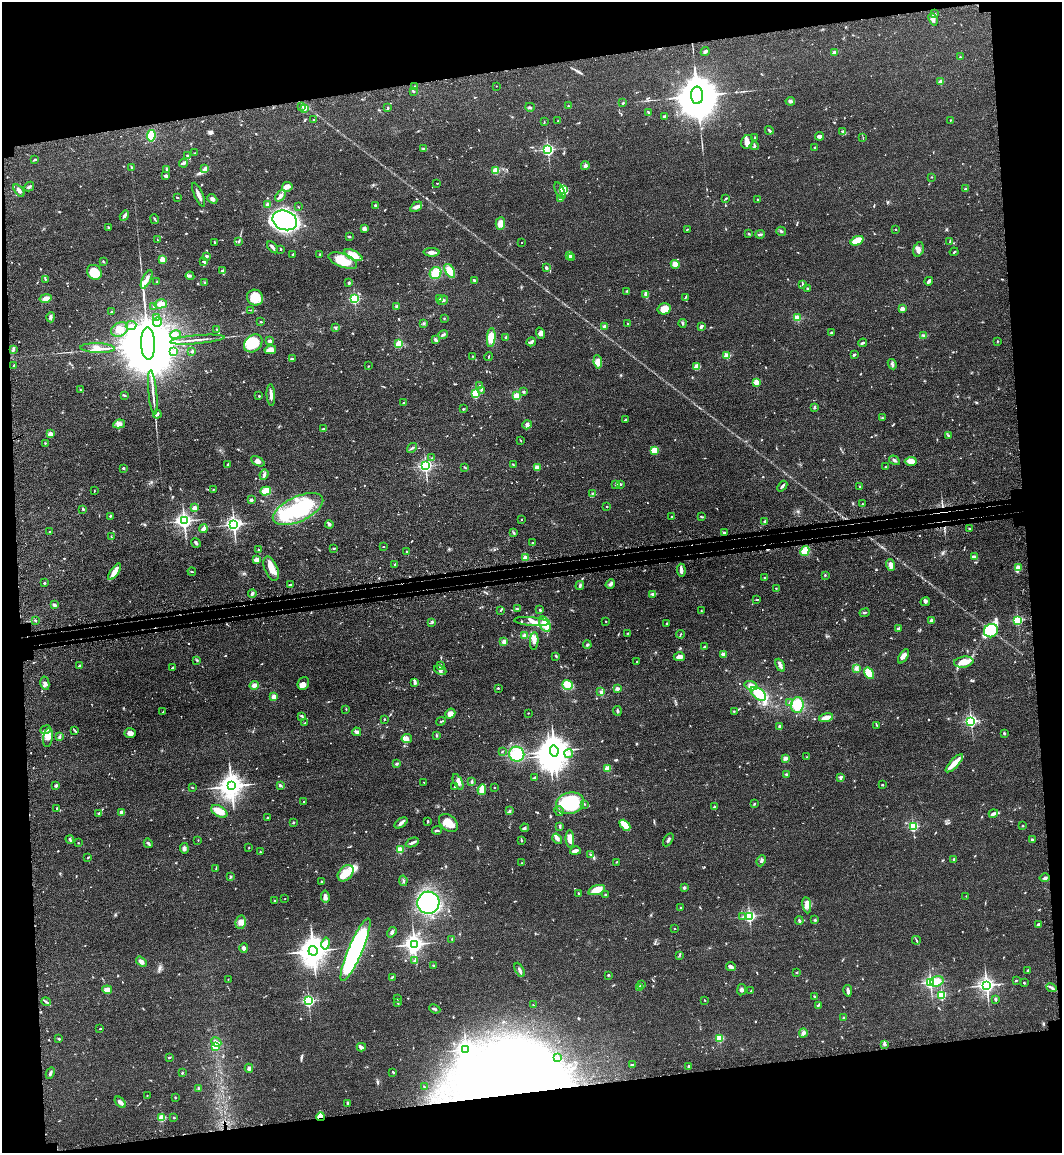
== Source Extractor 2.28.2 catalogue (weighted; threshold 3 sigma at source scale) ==
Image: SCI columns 292-4528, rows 66-4669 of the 4709 x 4733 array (HDU 1 of 3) = the unmasked area's bounding box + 8 px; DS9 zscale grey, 4 x 4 block average (1 PNG px = mean of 4 x 4 image px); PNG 1064 x 1155 px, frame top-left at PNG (2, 2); each listed source drawn as its Kron ellipse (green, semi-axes under 4 px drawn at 4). Shown black and unused: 18% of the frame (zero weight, under 3 of 4 exposures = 7% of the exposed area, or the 3 px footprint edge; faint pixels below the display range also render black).
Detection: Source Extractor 2.28.2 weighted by HDU 2 'WHT'. Background 0.0467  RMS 0.0051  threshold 0.023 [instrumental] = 3 sigma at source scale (4.5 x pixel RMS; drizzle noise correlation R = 1.50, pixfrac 1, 0.05/0.05 arcsec/px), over >= 5 px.
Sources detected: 845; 3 too faint to see at this stretch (4 x 4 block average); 13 inside a brighter object's white glare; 5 cosmic-ray / hot-pixel residue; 3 long thin detections or spike segments (spike, bleed or trail) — neither listed nor drawn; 21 coinciding with a brighter row at this scale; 46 inside a brighter listed object's ellipse — not listed separately; of the other 754, all 500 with FLUX_AUTO >= 1.64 (the completeness limit of this list) listed and drawn (254 fainter detections not listed), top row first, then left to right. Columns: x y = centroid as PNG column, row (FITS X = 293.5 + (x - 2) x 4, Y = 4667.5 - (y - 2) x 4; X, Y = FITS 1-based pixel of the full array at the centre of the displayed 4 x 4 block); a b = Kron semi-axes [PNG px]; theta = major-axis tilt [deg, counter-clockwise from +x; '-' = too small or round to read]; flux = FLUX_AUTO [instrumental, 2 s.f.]
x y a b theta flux
935 14 4 2 - 2.4
933 19 6 3 -68 10
705 51 5 3 - 5.4
834 53 2 2 - 50
960 57 2 2 - 2.9
941 82 2 2 - 75
496 86 2 2 - 2.1
414 87 4 2 - 5.5
413 91 3 2 - 3.4
697 95 9 6 -89 20000
790 101 4 3 - 8.2
623 103 3 2 - 2.8
302 106 3 2 - 3.3
568 106 2 2 - 1.9
530 107 5 2 - 3.7
305 108 4 3 - 17
388 108 3 2 - 2.7
648 112 3 2 - 2.3
665 116 3 2 - 5.9
314 119 2 2 - 4.4
950 120 2 2 - 1.9
558 121 2 2 - 1.7
544 122 3 2 - 1.7
769 130 4 2 - 5.1
843 131 3 2 - 5.4
151 136 6 3 82 100
819 136 4 3 - 12
755 138 2 2 - 3.6
863 138 3 2 - 2.2
747 142 7 5 61 15
754 146 4 2 - 4.2
815 147 2 2 - 3.5
423 148 3 2 - 2.3
548 150 2 2 - 650
195 153 3 2 - 2
187 156 3 3 - 3.4
34 160 4 2 - 3.7
183 163 4 2 - 7.4
585 166 4 3 - 5.8
132 167 4 2 - 3.3
167 169 2 2 - 2.3
205 169 4 2 - 19
496 170 3 3 - 40
166 176 4 3 - 6
932 177 2 2 - 3.2
437 183 2 2 - 4.5
29 186 5 2 - 4.1
287 187 5 5 - 13
965 189 4 2 - 2.8
19 190 7 3 -53 11
564 190 4 3 - 85
560 191 9 4 -64 13
199 195 13 2 -66 19
281 196 6 3 51 12
177 197 2 2 - 2.6
560 198 3 2 - 4.4
212 199 5 3 - 8.3
726 199 2 2 - 2.3
757 199 2 2 - 2.1
268 205 3 3 - 13
376 205 2 2 - 18
298 207 2 2 - 1.7
416 207 6 4 34 10
124 216 5 2 - 8.2
155 219 5 2 - 3.8
285 220 12 9 -21 910
500 223 6 5 - 26
108 227 3 2 - 3.2
364 229 3 3 - 8.6
687 229 3 2 - 2.3
896 229 2 2 - 5.6
781 231 5 2 - 4.8
748 234 3 2 - 2
760 234 4 2 - 7.5
349 236 2 2 - 3.5
158 240 2 2 - 2
239 241 4 2 - 3.3
857 241 7 4 22 53
214 242 3 2 - 2.5
522 242 2 2 - 1.8
950 242 3 2 - 3.1
273 247 7 2 -50 8
280 249 3 2 - 2.5
918 249 8 5 74 13
432 252 8 3 -2 18
954 252 4 2 - 3.1
293 254 2 2 - 10
320 254 3 2 - 1.7
353 255 9 4 -26 29
570 255 3 3 - 8
207 256 3 2 - 4.1
572 258 4 3 - 7.1
162 259 2 2 - 92
203 261 4 2 - 2.4
343 261 15 6 -21 76
103 262 3 2 - 2.2
675 264 4 4 - 21
546 268 3 2 - 5.4
223 270 3 2 - 2.6
450 271 7 4 -58 45
94 272 8 7 - 87
436 273 6 5 - 54
190 276 4 2 - 4.4
45 279 2 2 - 1.9
147 279 10 3 63 14
474 280 4 2 - 6.9
157 281 2 2 - 2
929 281 4 2 - 8.2
204 282 2 2 - 1.8
349 283 2 2 - 4
802 284 3 2 - 3.2
807 288 2 2 - 5.1
627 291 3 2 - 3.1
645 295 4 2 - 5.5
686 297 3 2 - 2
46 298 6 3 11 15
255 298 8 7 - 59
354 299 2 2 - 360
440 299 3 3 - 6.2
443 300 5 2 - 5.2
161 304 6 4 15 25
153 306 3 2 - 3
396 307 4 2 - 5.9
664 309 6 5 - 30
902 309 2 2 - 61
251 310 4 2 - 2.4
112 312 3 2 - 3.7
51 317 5 3 - 6.1
156 317 3 3 - 4.4
444 318 2 2 - 1.9
797 318 4 4 - 20
157 322 5 3 - 13
261 322 2 2 - 2.5
424 323 3 2 - 3.7
682 323 4 2 - 2.8
628 324 2 2 - 1.9
131 326 5 3 - 6.5
605 326 2 2 - 46
701 326 4 2 - 7.3
336 328 3 2 - 2.9
217 329 2 2 - 1.7
120 330 9 6 28 25
541 333 5 4 - 9.9
832 333 4 3 - 4.3
443 334 5 2 - 5.3
175 335 5 3 - 8.3
923 335 3 2 - 4.3
491 337 9 4 84 49
506 337 3 2 - 4.3
197 340 27 2 5 17
436 340 3 2 - 7
269 341 2 2 - 32
997 341 2 2 - 2.1
531 342 4 2 - 8.2
253 343 10 8 43 88
863 343 4 2 - 6.3
148 344 16 7 -88 62000
399 344 3 3 - 51
97 348 17 5 -2 42
13 350 4 2 - 3.7
270 350 6 4 14 22
192 351 2 2 - 15
173 352 4 3 - 4.2
854 355 4 2 - 4.6
473 356 2 2 - 3.5
727 356 2 2 - 120
489 357 4 2 - 2.6
292 359 3 2 - 2.8
598 362 7 4 -83 24
892 364 5 2 - 5.3
14 366 3 2 - 3
368 366 2 2 - 2.1
697 367 4 3 - 30
756 382 2 2 - 110
479 386 2 2 - 2
80 390 4 2 - 3.1
481 390 4 2 - 3.1
523 392 2 2 - 15
153 393 22 2 -85 23
475 393 2 2 - 170
124 395 4 2 - 3.6
271 395 11 2 -87 16
259 396 2 2 - 6.9
516 396 2 2 - 150
404 403 3 2 - 4
814 407 3 2 - 2.7
463 409 3 2 - 2.3
157 414 4 3 - 5.1
882 418 2 2 - 1.8
625 420 3 2 - 4.3
119 424 6 4 10 14
527 425 5 4 - 8.2
323 429 2 2 - 5.4
50 434 2 2 - 73
948 436 3 2 - 5
520 440 3 2 - 1.7
45 443 2 2 - 2.1
412 448 5 2 - 4.8
654 450 3 3 - 59
432 458 2 2 - 1.7
894 460 5 2 - 6.5
258 461 7 4 -28 13
911 461 6 4 3 21
228 464 3 2 - 2.7
513 464 3 2 - 2.3
425 466 2 2 - 780
465 467 2 2 - 2.3
885 467 2 2 - 2
123 468 2 2 - 14
537 468 2 2 - 80
264 474 5 3 - 8.1
616 484 2 2 - 12
620 484 2 2 - 9
782 486 6 2 49 6.3
860 486 2 2 - 6.4
213 489 2 2 - 1.8
94 491 3 2 - 2
266 491 5 4 - 42
593 493 2 2 - 1.8
251 500 2 2 - 26
862 504 2 2 - 2
607 506 2 2 - 2.1
195 508 2 2 - 53
83 509 2 2 - 3.7
298 509 27 12 25 210
110 516 3 2 - 3.3
672 517 3 2 - 1.9
702 517 2 2 - 2.1
521 519 2 2 - 2.4
184 521 3 2 - 1300
764 521 3 2 - 2.9
234 524 3 2 - 1200
329 524 4 3 - 5.3
203 529 4 3 - 10
969 529 2 2 - 1.8
49 532 2 2 - 4.5
514 532 3 2 - 3.3
724 532 3 3 - 4.9
111 537 3 2 - 1.9
532 542 2 2 - 2
196 543 5 2 - 5.9
383 547 2 2 - 1.8
334 548 4 2 - 2
258 550 2 2 - 2.8
805 551 5 4 - 42
406 552 2 2 - 2.7
974 557 4 2 - 12
525 558 2 2 - 78
257 560 3 3 - 31
395 565 2 2 - 1.7
890 565 6 3 -71 14
1018 567 3 3 - 12
271 569 13 6 -67 33
681 570 7 2 -85 14
115 572 10 4 55 26
192 572 4 2 - 2.5
825 575 2 2 - 2
764 577 2 2 - 5.2
44 583 2 2 - 8.5
610 584 5 4 - 7.3
290 585 4 2 - 4.6
580 585 4 2 - 6.5
776 588 2 2 - 1.9
252 594 4 2 - 9.7
653 594 4 3 - 5.2
757 600 4 2 - 2.5
925 602 4 3 - 5
54 605 3 2 - 7.8
517 609 3 2 - 2.4
501 610 3 2 - 2.1
540 610 2 2 - 4.1
701 611 2 2 - 1.9
865 613 5 2 - 3.3
35 620 3 2 - 2.1
932 620 4 3 - 9.1
1018 620 2 2 - 350
531 621 17 3 -5 17
606 621 2 2 - 1.7
432 623 4 2 - 3.5
667 623 2 2 - 2.5
545 624 8 5 -63 58
898 628 4 2 - 4.3
991 631 7 6 - 36
628 633 2 2 - 2.9
680 634 4 2 - 2.7
524 636 3 3 - 12
534 641 9 3 85 13
504 642 3 3 - 13
587 644 4 2 - 4
705 647 3 2 - 4.6
723 654 2 2 - 53
556 656 3 2 - 2.4
903 656 8 3 57 13
679 657 5 3 - 16
197 660 3 2 - 2.6
637 662 2 2 - 2.8
964 662 10 5 8 49
441 665 3 2 - 3.8
780 665 7 3 -63 11
79 666 3 2 - 2.4
173 668 3 2 - 4.5
856 669 3 3 - 5.1
440 670 6 4 -26 9.3
869 673 6 4 -57 49
45 683 7 3 -79 9
303 683 7 5 64 10
415 683 4 3 - 5.6
254 685 4 3 - 11
567 685 5 4 - 41
751 686 7 3 -17 10
498 688 2 2 - 3.7
617 689 2 2 - 36
601 691 3 2 - 3.6
758 694 9 5 -38 66
274 697 2 2 - 76
790 702 2 2 - 2.4
797 705 8 6 86 65
346 709 2 2 - 1.9
163 711 3 2 - 1.8
617 711 5 2 - 4.4
734 711 2 2 - 2
528 713 2 2 - 2
450 714 5 4 - 15
302 716 3 2 - 3.8
826 718 7 3 14 27
384 719 2 2 - 2.6
441 721 5 2 - 2.6
971 721 2 2 - 680
305 723 4 2 - 2.5
877 725 2 2 - 2.1
780 726 3 2 - 5.4
46 730 5 2 - 5.5
75 731 4 2 - 2.8
357 732 4 3 - 8.7
130 733 6 4 4 13
1004 733 4 2 - 3
436 735 3 2 - 2.7
60 736 4 3 - 4.6
48 737 10 5 82 19
407 738 5 4 - 10
554 751 5 4 - 6200
502 752 3 2 - 2.5
517 754 8 7 - 83
569 754 4 2 - 5.2
807 757 2 2 - 2.2
785 758 3 3 - 8.9
954 763 12 3 47 36
396 764 3 2 - 4.9
608 768 2 2 - 110
786 774 2 2 - 3.9
534 777 3 2 - 2.5
841 778 4 2 - 4.4
424 782 2 2 - 1.8
458 782 8 3 -63 10
472 782 3 2 - 4.2
56 785 3 3 - 6.7
280 785 3 2 - 5.2
882 785 3 2 - 2.6
231 786 4 4 - 3700
192 787 3 2 - 2.4
455 787 2 2 - 3
494 787 2 2 - 2.9
482 790 5 3 - 60
304 802 2 2 - 5.6
570 803 14 10 12 200
584 804 3 2 - 1.9
754 804 3 2 - 2.8
714 807 2 2 - 10
57 808 3 2 - 5.9
219 811 9 5 -29 38
509 811 3 2 - 2.9
559 811 5 2 - 4.4
122 812 4 3 - 18
99 813 2 2 - 14
993 814 5 2 - 13
268 817 3 2 - 1.9
428 821 3 2 - 2.6
293 823 2 2 - 9.1
401 823 7 3 36 11
448 823 11 7 -42 38
625 825 6 3 -46 51
560 826 4 2 - 3.7
913 826 2 2 - 340
1023 826 2 2 - 2.3
525 828 4 2 - 4.3
437 830 5 2 - 5.2
557 839 6 3 -56 9.8
570 839 9 4 -86 21
1032 839 3 2 - 5.9
70 840 5 2 - 4.2
198 840 2 2 - 1.8
521 840 4 2 - 2.4
668 840 7 2 59 6.3
412 842 7 2 24 9.1
78 843 2 2 - 1.9
148 843 5 2 - 4.6
184 848 5 3 - 7.7
249 848 2 2 - 2
400 850 2 2 - 140
575 851 5 2 - 13
260 852 2 2 - 2.9
591 855 3 2 - 3.6
88 857 4 2 - 2.3
954 859 2 2 - 10
761 861 6 3 65 6.5
616 862 2 2 - 2.4
522 863 2 2 - 2.1
216 869 3 2 - 2.8
346 873 9 6 45 46
230 876 3 3 - 3
1045 878 5 2 - 5.6
403 881 5 2 - 5.1
322 882 4 2 - 2.9
684 888 2 2 - 6.5
597 890 9 4 17 40
578 894 4 2 - 4.1
605 895 2 2 - 15
966 896 2 2 - 2.4
325 897 6 4 -80 10
285 899 2 2 - 2.5
275 901 3 2 - 5.7
428 903 11 11 - 380
807 905 8 3 -82 14
680 907 2 2 - 2
749 916 2 2 - 530
743 917 2 2 - 1.8
815 920 3 2 - 2.4
799 921 4 2 - 4.4
241 922 7 5 80 15
1038 924 3 2 - 6.8
675 928 2 2 - 1.7
392 932 6 3 55 5.9
452 939 2 2 - 1.6
916 940 4 2 - 3.2
326 943 6 3 79 21
414 944 3 3 - 1900
244 948 5 3 - 6.1
355 950 34 7 67 600
313 951 5 4 - 5300
679 955 2 2 - 1.7
415 961 2 2 - 2.9
141 962 6 4 -34 9.6
434 966 3 2 - 2.1
731 967 5 2 - 13
520 970 8 2 -63 9.4
1028 971 2 2 - 1.8
797 972 3 2 - 2.2
608 975 3 2 - 2.7
392 977 3 2 - 2.6
228 979 2 2 - 1.7
937 981 7 5 19 34
1016 981 4 2 - 2.1
930 982 2 2 - 740
1024 983 3 2 - 2.7
641 984 3 2 - 3.7
986 985 2 2 - 1400
640 988 4 3 - 16
1051 988 5 2 - 5.8
107 990 5 4 - 22
742 990 6 3 81 6.6
751 991 3 2 - 3
848 991 6 2 -78 11
941 995 2 2 - 250
814 996 2 2 - 4.7
397 998 3 2 - 2.1
995 999 3 2 - 3.8
308 1001 2 2 - 560
705 1001 2 2 - 1.7
46 1002 5 2 - 5.3
398 1002 4 2 - 5.4
533 1005 2 2 - 1.9
818 1005 4 2 - 4.1
435 1009 6 2 -24 4.5
843 1018 2 2 - 2.8
100 1029 3 2 - 1.9
803 1033 4 4 - 8.7
59 1039 3 2 - 4.4
720 1039 2 2 - 190
216 1042 5 3 - 6.6
884 1044 3 2 - 3.9
215 1046 2 2 - 120
361 1047 4 3 - 6.4
466 1049 3 2 - 1300
169 1057 3 2 - 3.1
558 1057 2 2 - 1.7
632 1065 3 2 - 3.1
689 1066 3 2 - 5
249 1068 4 3 - 6.3
393 1072 2 2 - 3.6
50 1073 6 2 63 5.3
182 1073 2 2 - 2.8
424 1087 2 2 - 1.7
198 1088 3 2 - 2.1
147 1095 2 2 - 2.6
175 1097 2 2 - 2.8
120 1102 7 3 -46 12
348 1103 3 2 - 3.6
320 1117 4 3 - 10
162 1118 2 2 - 150
174 1118 2 2 - 3.2
Overlapping masked pixels (flux is a lower limit): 1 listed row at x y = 320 1117
Diffuse or blended objects may show on this block-average render without a row.